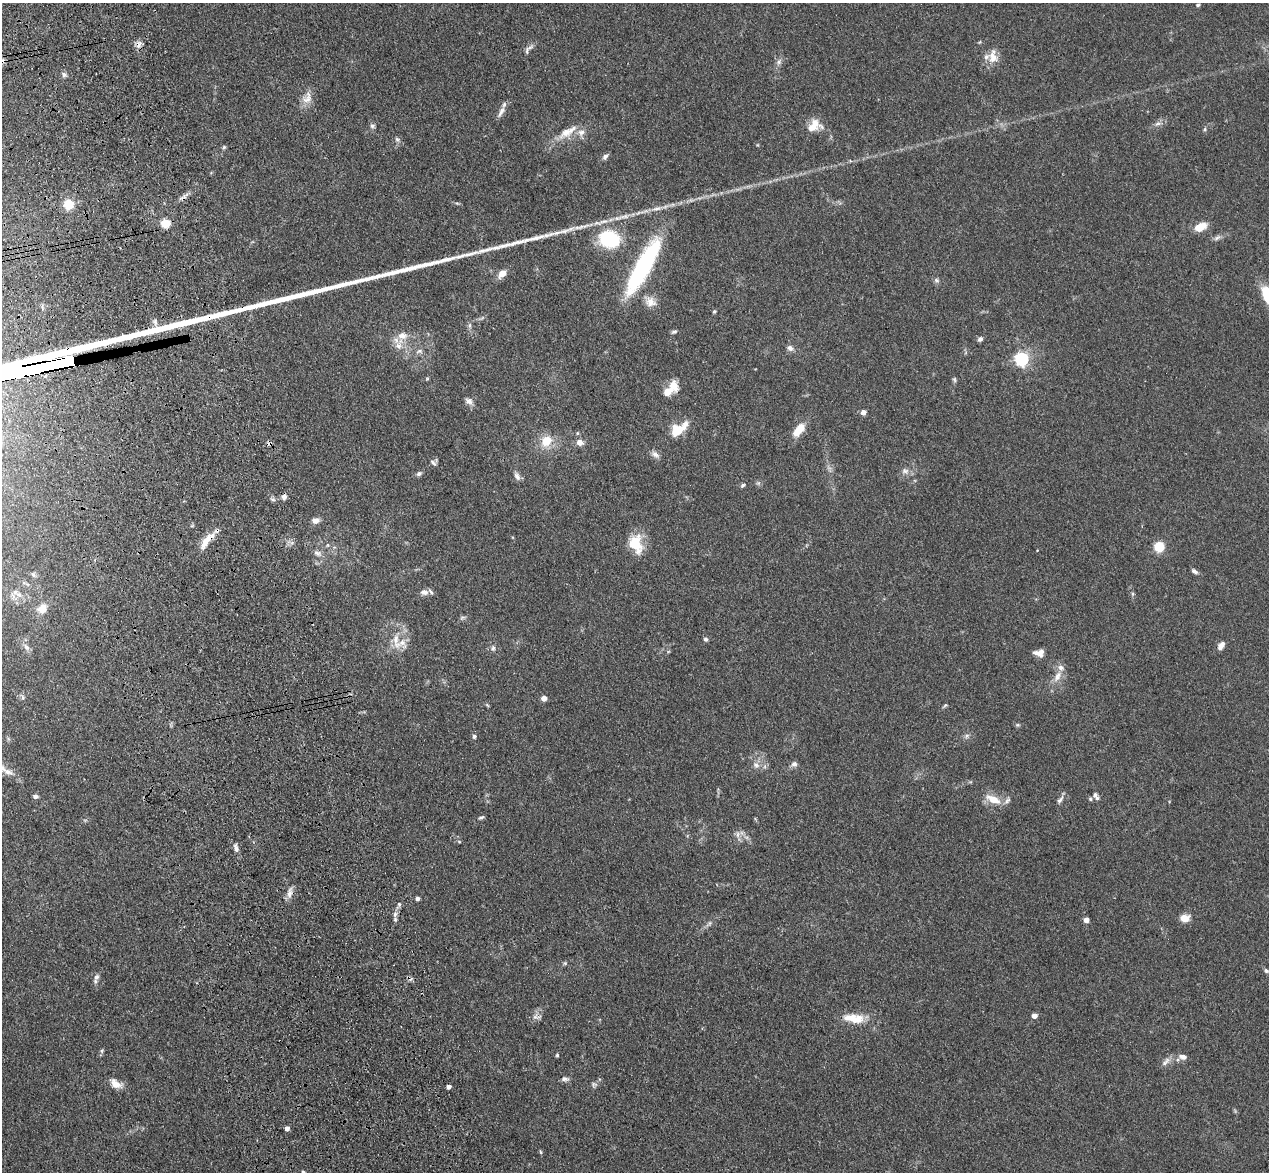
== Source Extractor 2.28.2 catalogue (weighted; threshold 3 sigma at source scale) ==
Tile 11 of 4 x 4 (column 3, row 3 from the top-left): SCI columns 2650-3916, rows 1353-2522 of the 5298 x 5161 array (HDU 1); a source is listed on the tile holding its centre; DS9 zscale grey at full resolution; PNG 1271 x 1174 px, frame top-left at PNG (2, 3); no overlay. Shown black and unused: <1% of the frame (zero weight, under 3 of 4 exposures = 6% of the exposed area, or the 3 px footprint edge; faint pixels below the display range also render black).
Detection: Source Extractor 2.28.2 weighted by HDU 2 'WHT'; one run over the whole footprint, this tile lists its part. Background 0.0711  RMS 0.0063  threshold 0.0283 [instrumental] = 3 sigma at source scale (4.5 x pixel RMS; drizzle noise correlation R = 1.50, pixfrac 1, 0.05/0.05 arcsec/px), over >= 5 px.
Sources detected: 124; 1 too faint to see at this stretch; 2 cosmic-ray / hot-pixel residue — not listed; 12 inside a brighter listed object's ellipse — not listed separately; the other 109 listed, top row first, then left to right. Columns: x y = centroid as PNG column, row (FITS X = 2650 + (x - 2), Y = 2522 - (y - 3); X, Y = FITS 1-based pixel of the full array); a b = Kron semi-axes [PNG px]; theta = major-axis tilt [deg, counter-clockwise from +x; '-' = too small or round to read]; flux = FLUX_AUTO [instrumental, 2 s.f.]
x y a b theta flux
1198 5 5 4 - 0.87
139 44 11 7 83 3.1
527 51 13 5 79 1.8
993 57 19 13 -85 7.4
779 62 9 6 41 2
64 74 7 6 - 1.7
307 98 18 12 65 6.4
501 112 18 6 61 3.5
1157 124 9 5 26 2.1
372 126 7 5 25 1.4
814 126 19 14 22 8.9
1205 129 5 5 - 0.88
567 132 31 10 31 11
397 139 7 5 -62 1.4
224 147 6 4 46 0.92
605 156 9 5 49 2
68 204 5 5 - 45
657 208 15 5 14 3.6
604 221 15 4 14 3.5
166 223 5 5 - 31
1200 227 14 8 25 8.6
1217 238 11 5 32 1.9
609 239 16 13 -17 50
643 266 67 16 61 82
502 274 9 6 40 5.8
936 280 8 6 -17 1.4
1268 295 20 11 -67 23
650 302 15 13 -23 6
714 311 5 4 - 0.77
674 332 8 5 15 1.3
402 336 14 11 4 6.6
980 339 7 6 - 1.5
790 348 8 7 - 2.4
1021 359 6 6 - 130
954 379 8 5 -82 1.1
674 386 16 11 -66 6.8
469 401 11 7 -44 2.8
863 412 4 4 - 4.5
677 429 19 14 26 12
799 429 14 7 52 13
546 441 12 10 43 12
580 442 7 6 - 4.4
655 454 11 7 -35 2.8
433 462 9 4 -44 1.3
905 471 11 7 -6 2.8
419 474 6 5 - 1.6
517 476 11 6 -62 2.6
743 485 6 5 - 1.1
284 497 7 6 - 2.4
315 521 8 7 - 3.3
207 540 29 9 52 9.3
635 544 20 14 -73 19
328 545 5 5 - 0.91
1159 547 8 8 - 16
317 553 12 7 -24 2.8
1194 571 8 4 -38 1.8
33 575 7 5 -68 1.2
15 592 11 6 49 2.7
424 592 9 7 -3 3.1
42 608 10 8 48 7.6
462 617 8 3 19 1.1
706 639 6 5 - 1.4
402 643 19 10 -57 6.9
1221 645 11 6 55 3.4
26 647 10 6 -52 2.5
493 648 7 5 88 1.4
1039 653 11 7 0 4.3
1057 676 17 8 58 5.4
22 697 8 4 -89 1.1
544 698 4 4 - 6.4
487 705 6 4 -45 0.71
945 705 7 4 44 0.83
1017 725 6 5 - 0.92
474 736 6 5 - 1.3
967 736 7 5 61 1.4
794 764 8 7 - 2.1
756 765 10 7 -37 3
2 768 16 6 -48 3.7
1095 795 7 7 - 1.6
36 796 6 5 - 1.4
993 799 17 8 -24 9.9
1060 800 12 5 54 2.2
481 817 8 4 22 1.1
738 834 10 4 90 2
236 848 13 5 -74 2.6
290 893 14 7 82 3.9
417 899 5 4 - 1.5
399 904 6 5 - 1.4
395 914 8 6 86 2.4
1184 918 11 8 3 5.6
1086 920 5 5 - 3.2
710 923 6 4 71 1
565 963 5 5 - 0.87
1266 971 7 5 -54 1.1
96 977 9 6 61 2.2
1034 1016 4 4 - 4.6
537 1017 14 6 0 2.5
854 1018 29 11 -7 13
102 1051 6 4 -72 0.9
557 1055 4 4 - 0.84
1182 1057 11 7 -14 3.2
1166 1062 16 6 48 3
565 1079 10 6 -8 2
115 1084 16 9 -32 5.7
594 1084 8 6 -3 1.6
449 1087 4 4 - 3.3
287 1128 4 4 - 3.7
541 1152 6 3 -70 0.69
303 1172 5 4 - 0.73
Overlapping masked pixels (flux is a lower limit): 2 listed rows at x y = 139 44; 207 540
Isophote crosses this tile's border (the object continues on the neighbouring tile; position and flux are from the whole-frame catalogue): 3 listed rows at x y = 1268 295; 2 768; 303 1172